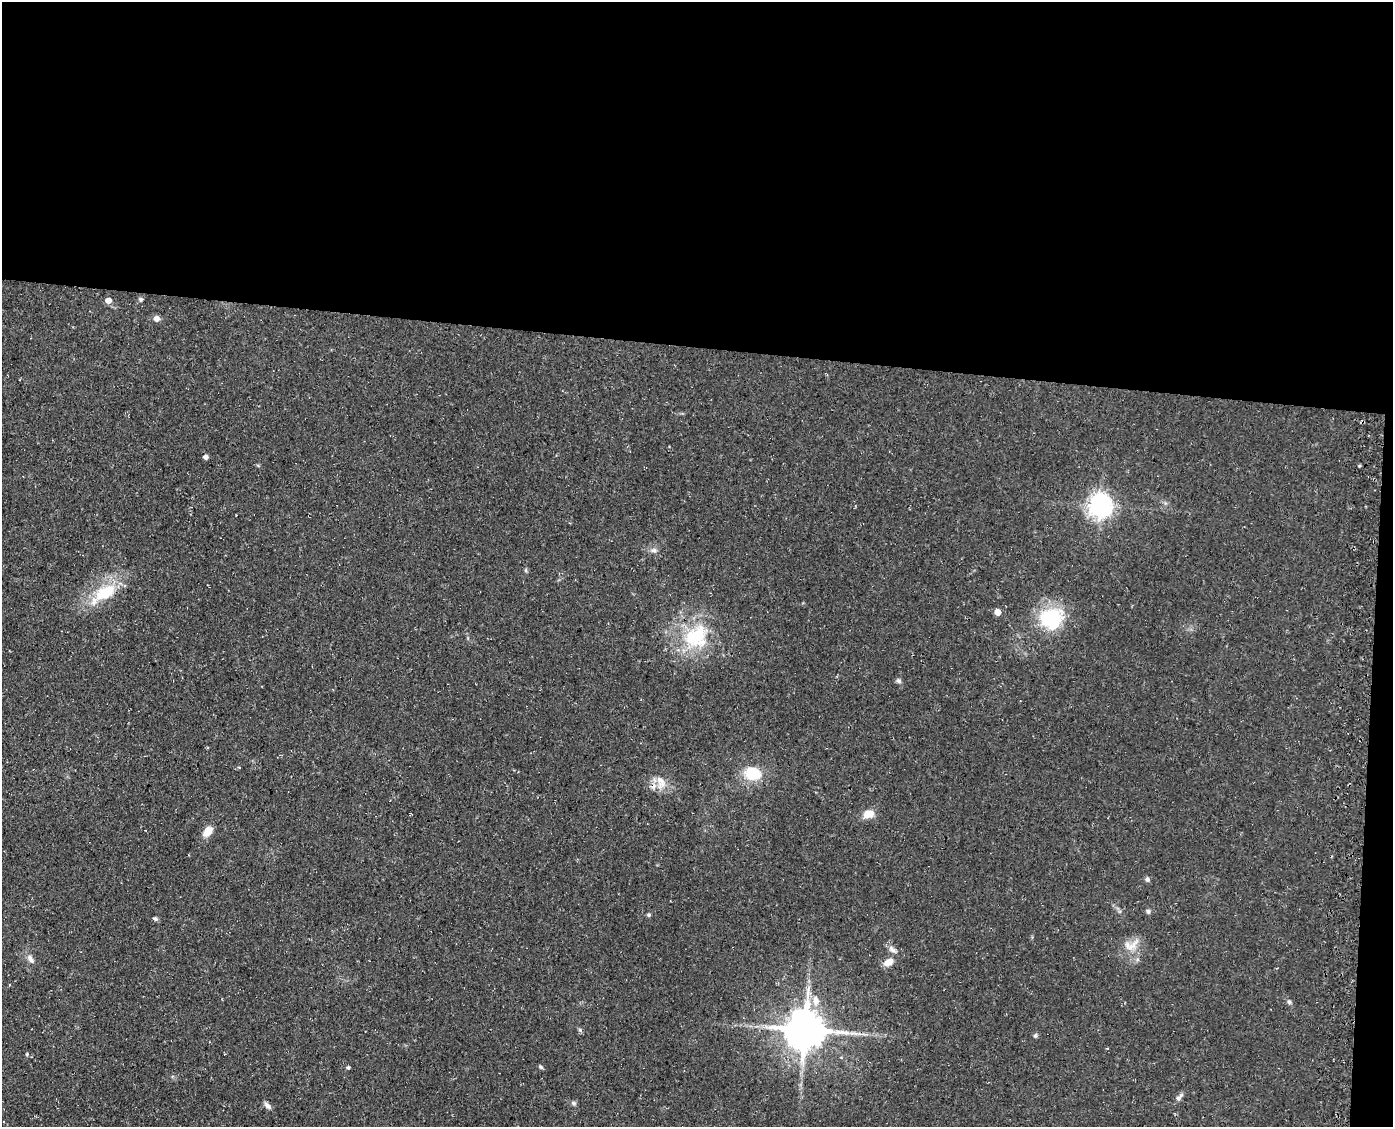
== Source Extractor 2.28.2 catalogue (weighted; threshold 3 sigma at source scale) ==
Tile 3 of 3 x 4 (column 3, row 1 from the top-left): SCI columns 3067-4457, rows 3377-4501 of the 4597 x 4502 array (HDU 1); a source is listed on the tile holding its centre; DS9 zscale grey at full resolution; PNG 1395 x 1129 px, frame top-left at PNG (2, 2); no overlay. Shown black and unused: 32% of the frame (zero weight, under 3 of 4 exposures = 4% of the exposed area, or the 3 px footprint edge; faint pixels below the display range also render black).
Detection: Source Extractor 2.28.2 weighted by HDU 2 'WHT'; one run over the whole footprint, this tile lists its part. Background 0.15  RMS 0.0077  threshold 0.0346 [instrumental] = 3 sigma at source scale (4.5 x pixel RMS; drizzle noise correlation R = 1.50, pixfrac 1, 0.05/0.05 arcsec/px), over >= 5 px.
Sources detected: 35; all 35 listed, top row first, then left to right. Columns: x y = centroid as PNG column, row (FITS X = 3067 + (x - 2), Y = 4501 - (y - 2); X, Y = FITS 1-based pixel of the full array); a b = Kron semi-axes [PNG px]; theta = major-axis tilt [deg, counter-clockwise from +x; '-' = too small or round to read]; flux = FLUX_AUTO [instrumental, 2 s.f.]
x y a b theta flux
141 299 6 6 - 1.5
108 300 5 5 - 6.8
156 318 6 6 - 4.3
206 457 5 4 - 3.1
1359 466 4 3 - 0.92
1100 505 8 8 - 630
654 550 8 6 -3 2.8
526 570 6 4 -90 1.1
105 593 36 18 29 33
998 612 5 5 - 8.6
1051 618 31 28 11 45
696 637 36 31 36 55
899 681 7 6 - 1.8
752 773 20 15 -3 23
661 782 22 13 -79 11
869 814 12 8 10 9.2
208 831 11 7 51 9.9
1147 879 7 6 - 1.9
1148 911 6 6 - 1.8
649 915 6 4 22 1.2
155 919 6 5 - 1.6
1134 943 18 8 45 7.9
892 949 14 6 -37 3.6
30 959 12 7 -55 3.8
888 962 12 8 31 7.1
816 1000 15 9 -80 7.4
1289 1002 6 5 - 1.4
580 1030 7 4 -46 1.3
805 1030 12 12 - 2400
1035 1036 6 5 - 1.4
541 1067 7 4 -48 1.2
348 1068 4 4 - 1.4
1179 1097 11 6 53 2.9
573 1103 8 5 -27 1.6
267 1105 10 6 -45 2.7
Overlapping masked pixels (flux is a lower limit): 1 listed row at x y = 661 782